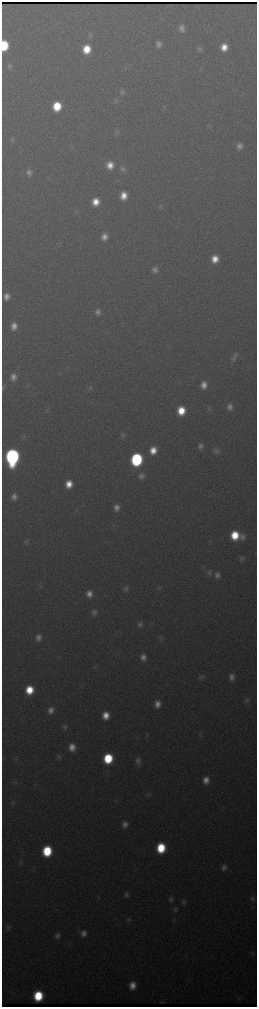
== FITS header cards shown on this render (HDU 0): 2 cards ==
NAXIS1  =                  510 / length of data axis 1
NAXIS2  =                 2010 / length of data axis 2

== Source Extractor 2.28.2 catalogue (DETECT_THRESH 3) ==
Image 510 x 2010 px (HDU 0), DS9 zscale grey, zoomed out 1/2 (1 PNG px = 2 x 2 image px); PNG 259 x 1009 px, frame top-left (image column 2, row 2010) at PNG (2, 2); no overlay
Background 3290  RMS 38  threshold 115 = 3 sigma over >= 5 px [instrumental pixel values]
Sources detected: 101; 1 cannot appear on this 1/2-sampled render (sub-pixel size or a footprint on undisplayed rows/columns) and is not listed; the other 100 listed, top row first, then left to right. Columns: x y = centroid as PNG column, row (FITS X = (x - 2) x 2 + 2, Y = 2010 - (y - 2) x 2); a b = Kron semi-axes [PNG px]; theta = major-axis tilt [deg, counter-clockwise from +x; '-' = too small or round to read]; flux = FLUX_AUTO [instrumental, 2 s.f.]
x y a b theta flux
182 28 7 6 - 4.6e+04
90 35 7 6 - 1.8e+04
159 44 7 6 - 4.2e+04
4 45 8 6 88 4.3e+05
224 47 7 6 - 1.3e+05
199 48 7 5 82 2.3e+04
87 49 9 7 76 2.3e+05
9 66 8 6 -75 2.8e+04
122 92 7 7 - 2.7e+04
115 101 5 5 - 1.3e+04
57 106 8 7 - 3.1e+05
164 108 3 3 - 7.5e+03
117 133 8 7 - 2.2e+04
12 140 7 6 - 1.8e+04
239 146 7 7 - 5.0e+04
110 165 8 8 - 1.1e+05
122 169 7 7 - 3.2e+04
29 172 8 7 - 4.2e+04
124 196 7 6 - 1.3e+05
96 202 7 6 - 1.3e+05
160 206 6 6 - 1.7e+04
250 211 3 1 - 1.6e+04
76 212 7 5 11 1.6e+04
104 237 6 5 - 6.7e+04
215 259 7 6 - 1.3e+05
155 270 7 6 - 4.4e+04
6 296 7 6 - 6.8e+04
98 312 8 7 - 4.5e+04
14 326 8 7 - 8.1e+04
233 358 11 7 66 4.0e+04
13 377 8 6 84 6.0e+04
204 385 8 6 81 8.2e+04
3 387 6 3 -89 9.8e+03
90 388 6 6 - 1.7e+04
230 407 8 7 - 5.1e+04
209 408 7 5 -86 1.7e+04
48 411 6 2 19 9.4e+03
181 411 8 7 - 2.3e+05
123 435 7 6 - 1.9e+04
200 446 7 6 - 3.5e+04
153 450 7 6 - 1.3e+05
216 450 9 6 -32 3.2e+04
12 457 11 8 86 2.9e+06
136 459 9 7 81 1.2e+06
141 476 9 8 - 4.7e+04
69 484 7 6 - 1.4e+05
14 497 7 6 - 5.2e+04
116 507 7 6 - 5.7e+04
235 535 8 8 - 2.8e+05
242 537 8 6 -87 4.3e+04
27 542 7 5 -89 1.8e+04
242 559 7 5 -89 2.5e+04
209 573 8 6 76 2.8e+04
217 575 8 7 - 4.7e+04
159 588 6 5 - 1.6e+04
126 589 7 6 - 2.5e+04
89 594 8 7 - 7.5e+04
94 612 8 7 - 3.7e+04
140 624 7 6 - 3.2e+04
38 637 8 7 - 5.3e+04
161 639 7 5 -58 1.7e+04
143 657 7 6 - 5.8e+04
95 667 5 3 - 9.8e+03
201 677 8 6 33 2.5e+04
232 677 7 6 - 5.5e+04
29 690 8 7 - 2.5e+05
247 700 7 6 - 2.2e+04
157 704 8 6 79 7.5e+04
51 710 8 7 - 5.8e+04
106 715 7 6 - 1.2e+05
65 727 8 5 89 2.5e+04
200 734 9 3 84 1.4e+04
72 747 8 7 - 1.0e+05
59 757 7 6 - 2.1e+04
108 758 8 7 - 4.6e+05
16 759 5 2 - 7.9e+03
138 761 9 7 84 4.1e+04
206 780 8 7 - 8.0e+04
15 782 6 5 - 1.4e+04
148 794 7 5 57 1.7e+04
13 802 7 4 -84 1.5e+04
125 824 7 6 - 5.4e+04
161 848 8 7 - 3.9e+05
47 851 8 7 - 4.7e+05
21 861 6 4 -74 1.6e+04
224 867 7 6 - 3.8e+04
127 895 7 6 - 2.7e+04
252 898 7 6 - 2.4e+04
171 899 6 6 - 2.6e+04
183 902 7 6 - 2.3e+04
175 910 7 6 - 2.2e+04
129 919 6 6 - 1.6e+04
175 921 5 4 - 1.1e+04
8 927 8 6 -76 2.1e+04
84 933 8 7 - 5.6e+04
58 936 7 6 - 3.5e+04
252 954 7 6 - 1.9e+04
132 985 9 7 83 1.0e+05
38 996 8 7 - 4.5e+05
239 998 5 3 - 9.3e+03
At the frame edge (FLAGS 8, measured only in part): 1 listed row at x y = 4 45
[1 sub-pixel or undisplayed-footprint detection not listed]